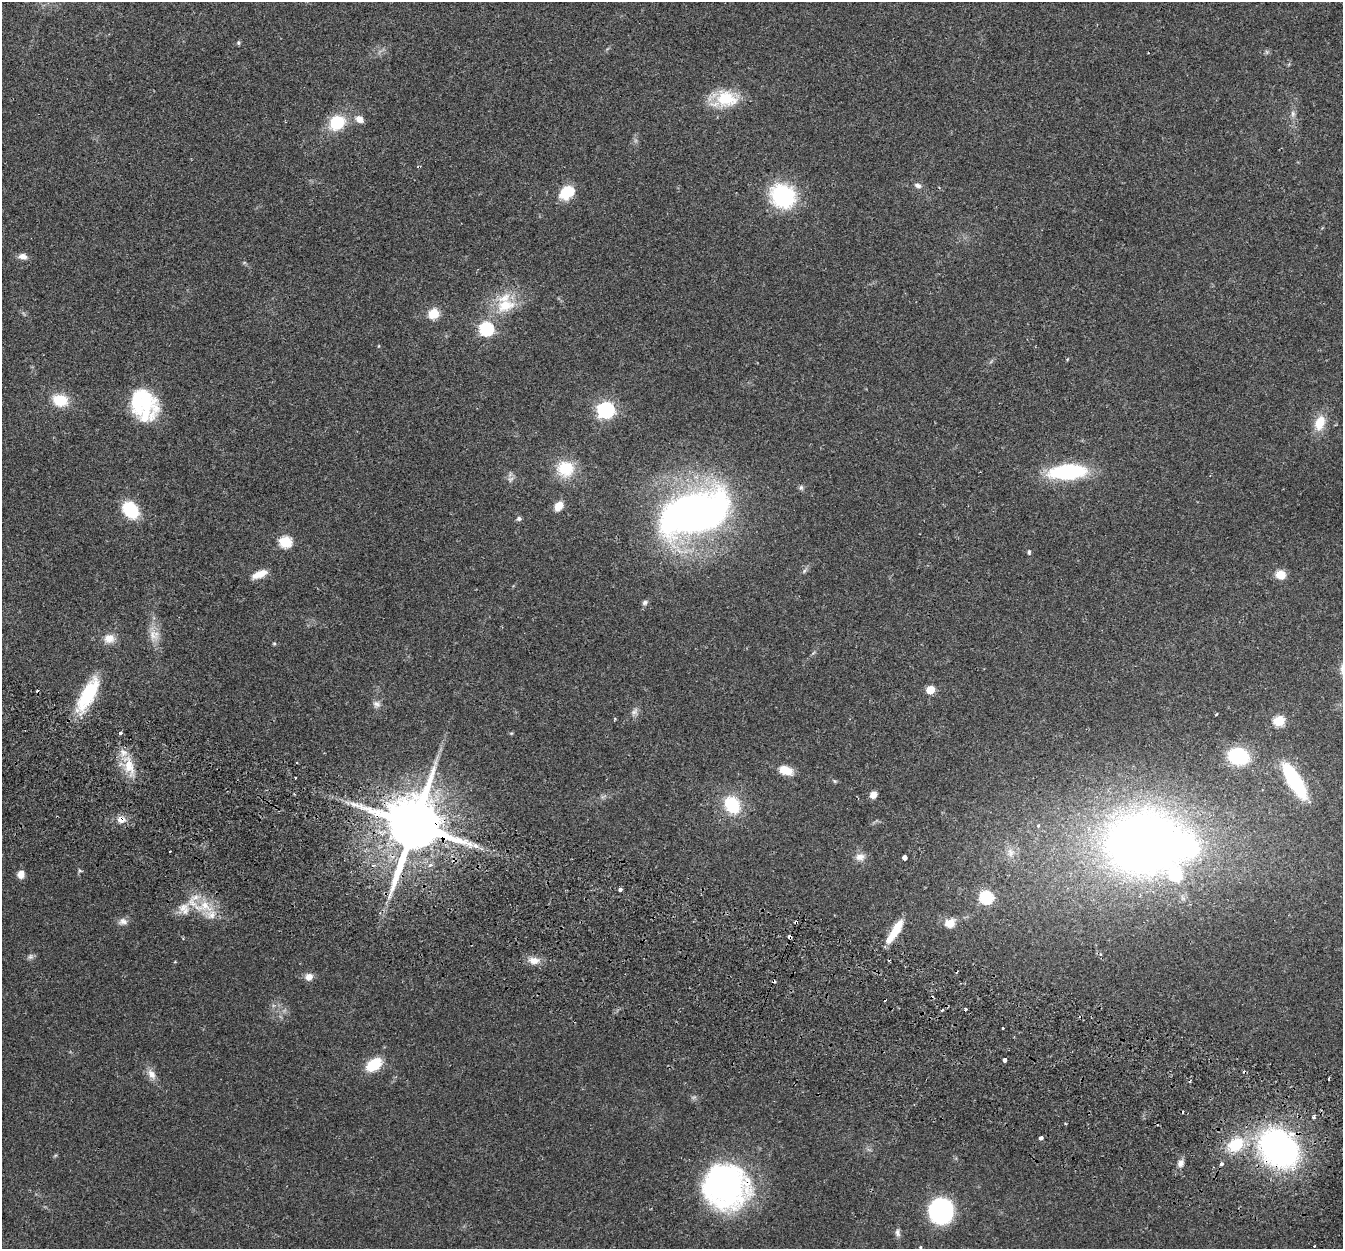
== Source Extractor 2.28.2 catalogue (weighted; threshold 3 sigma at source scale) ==
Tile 6 of 4 x 4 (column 2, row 2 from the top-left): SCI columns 1366-2706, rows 2684-3930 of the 5415 x 5496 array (HDU 1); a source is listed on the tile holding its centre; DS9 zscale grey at full resolution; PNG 1345 x 1251 px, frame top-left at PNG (2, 2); no overlay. Shown black and unused: <1% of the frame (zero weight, under 2 of 3 exposures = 3% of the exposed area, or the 3 px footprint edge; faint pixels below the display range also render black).
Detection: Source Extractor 2.28.2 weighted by HDU 2 'WHT'; one run over the whole footprint, this tile lists its part. Background 0.0604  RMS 0.0078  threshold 0.0353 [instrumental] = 3 sigma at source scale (4.5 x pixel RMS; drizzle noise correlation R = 1.50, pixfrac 1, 0.05/0.05 arcsec/px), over >= 5 px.
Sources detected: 112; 1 inside a brighter object's white glare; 9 cosmic-ray / hot-pixel residue — not listed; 7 inside a brighter listed object's ellipse — not listed separately; the other 95 listed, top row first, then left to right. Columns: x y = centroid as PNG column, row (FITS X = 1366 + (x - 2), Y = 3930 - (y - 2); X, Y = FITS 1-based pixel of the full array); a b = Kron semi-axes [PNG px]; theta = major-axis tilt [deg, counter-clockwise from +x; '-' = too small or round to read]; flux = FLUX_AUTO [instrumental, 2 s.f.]
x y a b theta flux
238 43 5 5 - 1.3
1267 52 6 6 - 1.4
725 99 26 17 12 36
1293 114 8 6 90 2.7
359 119 10 7 -35 6
337 122 16 13 35 32
918 185 9 7 -36 3.2
567 192 17 13 39 21
783 196 21 19 -33 87
23 256 12 7 -12 4.3
505 305 30 19 16 27
434 314 6 6 - 37
486 329 7 6 - 130
379 346 5 3 - 0.65
60 400 17 13 -14 21
146 402 38 23 -54 48
606 410 7 7 - 250
1320 423 19 12 71 16
565 469 20 19 - 26
1067 472 28 12 4 95
510 479 9 7 36 3.1
801 488 7 6 - 1.8
558 506 10 8 55 9.5
130 510 16 12 -48 38
695 513 72 37 18 450
519 519 7 6 - 1.8
285 542 6 6 - 70
1029 552 5 4 - 1.6
804 571 7 4 46 1.7
259 574 18 7 22 9.7
1280 575 9 8 - 12
645 602 8 6 32 2.1
153 635 21 12 -64 9.8
109 638 15 12 14 8.7
274 644 5 4 - 0.89
813 653 6 4 44 1.1
930 690 5 5 - 22
88 695 42 14 62 46
377 704 10 9 - 3.7
634 712 11 8 53 3.5
1216 714 3 2 - 0.94
1279 721 6 5 - 50
120 733 3 3 - 4.1
511 733 6 3 -17 0.86
1238 756 15 11 -15 67
297 762 3 2 - 0.71
129 767 31 14 -75 18
785 770 14 8 -18 14
295 778 2 2 - 0.81
835 781 5 5 - 1
1294 781 35 11 -59 85
873 795 7 6 - 5.6
732 805 22 17 -59 33
121 820 10 8 -3 6.8
414 825 17 14 71 7200
1038 826 5 4 - 1.2
1143 842 71 60 5 680
475 846 10 6 -44 3.9
170 852 3 2 - 1.2
1011 852 13 10 -83 7.1
860 857 13 10 0 6
904 857 4 4 - 10
21 874 9 8 - 5.4
620 889 4 3 - 3.9
986 897 7 6 - 97
205 906 20 12 -37 19
184 909 18 17 - 13
123 921 13 9 8 4.2
796 922 4 3 - 3.5
950 923 12 10 27 9.8
895 931 30 8 58 22
790 937 4 3 - 4.1
30 957 9 7 25 2.2
534 960 14 9 -9 7.7
175 962 3 3 - 0.6
309 977 9 8 - 5.8
965 1009 3 3 - 12
942 1010 3 3 - 1.4
1003 1028 3 3 - 1.4
1005 1060 4 4 - 4.4
374 1064 18 12 35 23
151 1074 16 9 -58 6.3
1329 1078 3 2 - 1.3
1314 1117 4 4 - 2.1
1041 1138 3 3 - 5.6
1236 1145 20 15 31 29
1279 1148 31 25 -42 290
55 1156 6 4 20 0.92
1181 1163 10 7 61 4
1221 1164 4 4 - 2.5
723 1183 48 41 -20 200
941 1211 15 13 79 190
898 1233 11 7 -86 3
1314 1246 2 2 - 0.7
921 1247 4 3 - 0.79
Overlapping masked pixels (flux is a lower limit): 6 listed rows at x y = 121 820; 414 825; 796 922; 790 937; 1279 1148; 723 1183